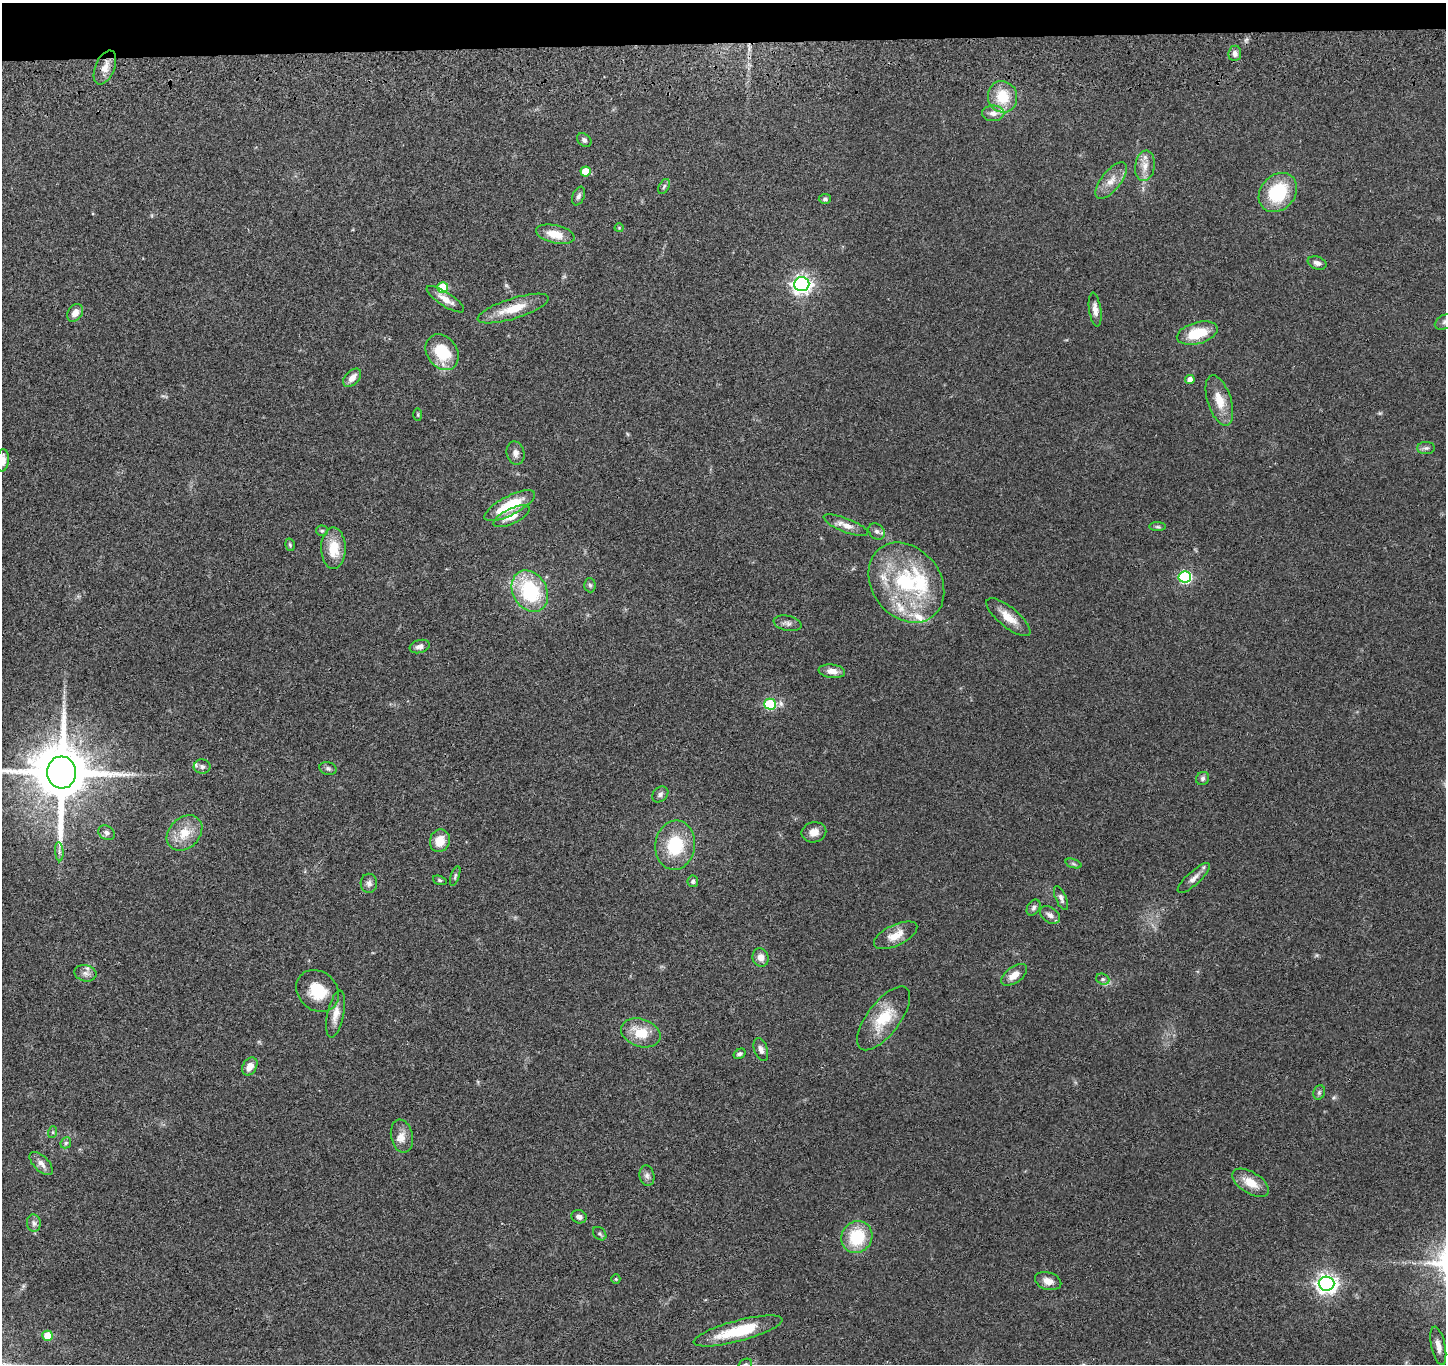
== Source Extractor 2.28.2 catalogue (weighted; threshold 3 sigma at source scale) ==
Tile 2 of 3 x 3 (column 2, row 1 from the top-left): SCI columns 1458-2901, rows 2940-4301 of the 4359 x 4535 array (HDU 1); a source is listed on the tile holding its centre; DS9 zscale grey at full resolution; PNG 1448 x 1366 px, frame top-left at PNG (2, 3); each listed source drawn as its Kron ellipse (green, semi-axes under 4 px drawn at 4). Shown black and unused: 3% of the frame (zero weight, under 3 of 4 exposures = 6% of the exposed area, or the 3 px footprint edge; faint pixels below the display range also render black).
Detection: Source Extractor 2.28.2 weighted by HDU 2 'WHT'; one run over the whole footprint, this tile lists its part. Background 0.0657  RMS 0.006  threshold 0.0268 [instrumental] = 3 sigma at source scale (4.5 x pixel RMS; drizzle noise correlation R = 1.50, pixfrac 1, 0.05/0.05 arcsec/px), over >= 5 px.
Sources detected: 105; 7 inside a brighter listed object's ellipse — not listed separately; the other 98 listed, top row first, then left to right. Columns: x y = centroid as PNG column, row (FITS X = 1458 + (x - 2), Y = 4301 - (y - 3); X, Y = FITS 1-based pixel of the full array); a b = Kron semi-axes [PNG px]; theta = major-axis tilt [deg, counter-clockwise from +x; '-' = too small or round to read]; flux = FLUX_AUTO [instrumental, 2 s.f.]
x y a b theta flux
1235 53 8 6 85 2.4
105 67 18 9 67 6.1
1003 97 16 14 -73 16
993 113 11 8 0 3.3
584 140 8 6 -42 1.6
1145 166 15 10 81 5.7
586 171 5 5 - 12
1111 180 22 9 51 6.9
664 186 8 5 62 1.2
1278 192 21 17 48 34
578 196 10 6 68 1.7
825 199 6 5 - 1.2
619 228 4 4 - 0.54
555 234 20 9 -13 9.1
1317 263 10 6 -19 2.5
802 284 7 7 - 250
443 287 5 5 - 22
445 299 22 6 -33 5.7
513 309 37 10 17 14
1095 310 17 6 -82 3.9
75 313 9 7 56 4.4
1445 322 11 7 28 2.2
1197 333 21 10 15 18
442 352 19 15 -53 24
352 378 11 7 46 4.2
1190 379 5 4 - 3.3
1219 400 26 11 -72 11
418 415 6 3 -90 0.75
1426 448 9 6 1 1.5
515 453 11 9 -77 3
3 460 11 6 84 4.6
510 506 28 9 27 23
512 516 20 7 26 7.5
846 525 24 7 -21 5.2
1158 527 8 4 -1 1
322 531 5 5 - 0.86
877 531 9 7 -44 2.1
290 545 6 4 -75 0.89
333 548 21 12 -89 14
1185 577 6 6 - 77
906 583 43 34 -52 59
590 585 7 6 - 1.1
530 591 22 17 -60 44
1008 617 27 10 -39 8.6
787 623 14 7 -12 2.5
420 646 10 6 18 3
832 671 13 6 -7 4.4
770 704 6 5 - 38
202 767 8 7 - 1.8
328 768 9 6 -17 1.5
62 772 16 14 -86 4800
1203 779 7 6 - 1.5
660 794 9 6 43 1.9
814 832 12 10 11 4.6
106 833 8 6 -32 1.8
184 833 20 15 44 12
440 841 11 10 - 8.4
675 845 25 20 82 27
59 852 9 4 -85 1.7
1073 864 8 3 -19 1.1
455 876 10 4 71 1.1
1194 878 21 6 42 3.8
440 880 7 4 -20 0.85
693 881 6 5 - 1.2
369 883 9 8 - 2.5
1061 898 13 5 -67 2.1
1034 908 9 6 58 1.6
1050 915 11 7 -35 2.8
896 935 23 10 25 8.2
761 957 9 8 - 4.2
85 973 11 8 -12 2.8
1014 975 15 8 36 6
1103 979 7 5 -20 1.3
318 991 23 19 -42 17
336 1014 24 8 78 5.9
884 1018 38 16 53 20
641 1033 20 14 -18 14
761 1049 12 6 -71 2.5
739 1054 6 4 32 1.5
250 1066 10 7 58 5
1319 1092 7 5 71 1.3
53 1132 6 4 72 0.75
402 1136 17 11 -78 5.7
66 1143 6 5 - 1
41 1163 15 7 -45 3.6
647 1176 10 7 -81 2.4
1251 1183 20 10 -32 9.5
579 1217 8 6 -26 2.5
34 1223 8 7 - 2.1
600 1234 8 5 -45 1.1
857 1237 16 15 - 25
616 1279 5 4 - 0.69
1048 1281 13 8 -17 4.9
1326 1284 8 7 - 310
738 1331 46 10 15 26
48 1336 5 5 - 15
1438 1346 20 7 -78 4.3
745 1364 7 5 21 1.1
Isophote crosses this tile's border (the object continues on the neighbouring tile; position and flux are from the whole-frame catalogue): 4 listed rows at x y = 1445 322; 3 460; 62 772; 745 1364